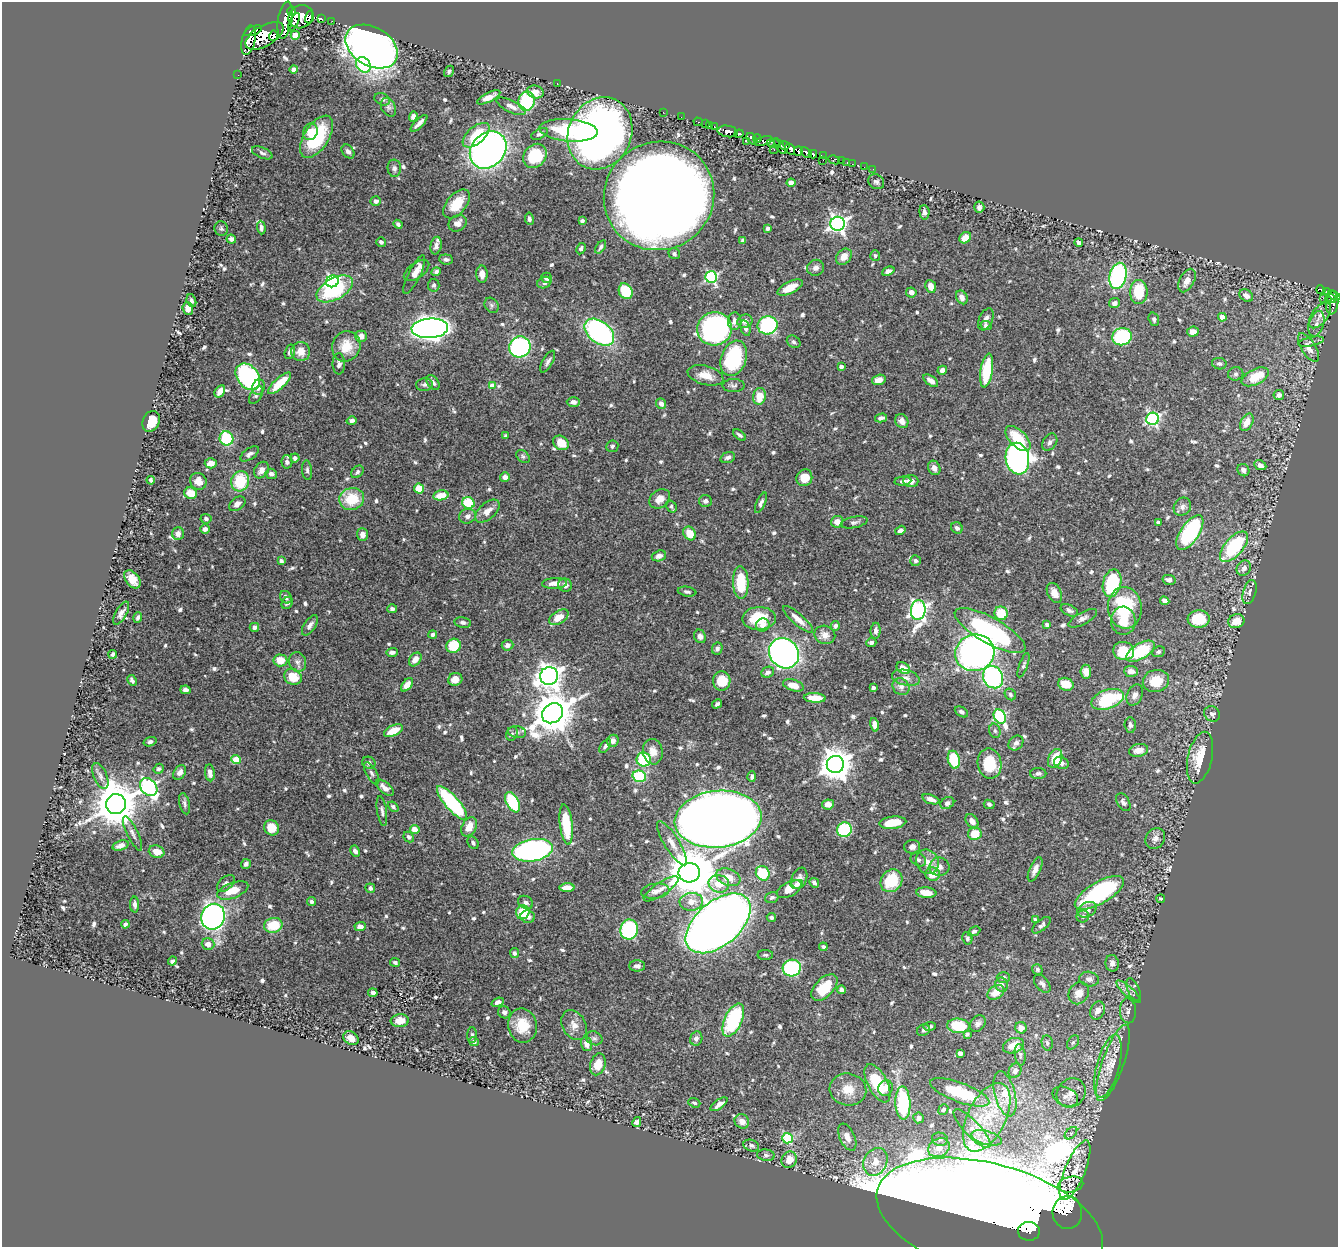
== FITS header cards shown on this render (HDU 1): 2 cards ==
NAXIS1  =                 1336
NAXIS2  =                 1245

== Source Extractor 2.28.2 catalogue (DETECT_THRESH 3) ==
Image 1336 x 1245 px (HDU 1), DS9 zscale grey, 1 PNG px = 1 image px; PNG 1340 x 1249 px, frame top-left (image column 1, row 1245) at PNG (2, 2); each listed source drawn as its Kron ellipse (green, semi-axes under 4 px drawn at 4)
Background 0.894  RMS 0.016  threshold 0.0476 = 3 sigma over >= 5 px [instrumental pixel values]
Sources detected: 739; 4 with non-positive FLUX_AUTO (blend fragments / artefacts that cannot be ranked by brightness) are neither listed nor drawn; of the other 735, the 500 brightest by FLUX_AUTO listed and drawn (235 fainter detections omitted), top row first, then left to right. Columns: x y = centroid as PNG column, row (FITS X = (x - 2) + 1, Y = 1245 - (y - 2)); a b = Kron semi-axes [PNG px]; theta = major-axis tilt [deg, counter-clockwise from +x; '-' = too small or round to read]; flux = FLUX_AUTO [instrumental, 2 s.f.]
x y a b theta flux
291 11 4 3 - 260
301 17 12 11 - 1600
309 17 6 2 73 110
321 19 3 3 - 50
285 20 19 7 80 1800
332 21 2 2 - 3
294 22 10 4 65 280
253 31 9 4 23 490
295 35 4 4 - 25
264 36 21 10 30 2100
274 36 5 3 - 190
249 40 15 6 77 1400
372 46 28 19 -30 880
363 65 8 6 -52 74
293 69 4 4 - 4.1
449 71 6 5 - 2.3
238 75 2 2 - 5.2
557 83 2 2 - 4
535 92 8 6 -16 6.7
489 97 13 4 25 7.5
382 99 8 5 -27 2.8
526 101 10 8 78 72
511 106 16 6 -26 7.3
388 107 10 7 -61 3.5
663 112 2 2 - 4.2
413 116 5 4 - 3.8
681 117 2 2 - 6.6
698 122 4 3 - 25
419 123 11 3 45 5.3
705 124 2 2 - 11
709 125 3 2 - 11
714 127 3 3 - 16
569 130 29 11 -5 64
728 131 10 5 -8 530
310 132 8 7 - 12
600 133 37 31 65 660
540 134 9 5 27 3
739 134 4 3 - 520
476 135 16 8 40 35
316 137 24 12 58 84
752 139 6 3 -52 120
757 139 4 3 - 140
747 141 3 2 - 42
764 141 9 4 16 240
773 143 6 4 -13 290
780 146 9 4 -55 220
785 146 5 2 - 78
774 149 5 3 - 100
790 149 6 3 -61 310
488 150 20 16 47 500
348 151 8 5 -51 4.1
798 151 5 3 - 240
262 153 11 5 -23 2.9
806 153 6 4 -44 500
813 154 4 3 - 270
535 156 13 10 48 41
824 156 4 2 - 29
823 160 3 2 - 5.7
834 160 6 4 -26 76
841 161 2 2 - 8.6
847 162 3 2 - 14
852 164 3 2 - 5.6
864 167 2 2 - 5.3
394 168 9 7 -86 3.8
873 169 2 2 - 3.8
876 182 8 7 - 3
791 183 4 4 - 9.1
659 196 56 53 33 2900
376 201 5 4 - 4.2
457 204 17 10 50 27
979 207 6 5 - 4
924 212 7 5 -84 3.6
529 219 6 4 -80 3
582 221 4 4 - 2.4
458 223 9 8 - 8
398 224 5 4 - 3.1
838 224 7 7 - 410
261 228 7 3 -85 2.9
768 228 4 4 - 2.8
221 229 7 6 - 2.3
965 238 6 5 - 11
231 239 5 4 - 4.5
743 241 4 4 - 2.5
381 242 5 4 - 2.9
1079 242 4 3 - 3.3
436 246 9 5 78 4.2
601 247 7 4 55 2.8
581 249 6 4 63 3.1
674 254 6 5 - 2.8
875 256 5 5 - 2.4
844 257 9 7 47 11
446 259 7 5 -6 2.7
816 268 8 8 - 4.6
417 271 14 8 36 9.9
888 271 6 4 23 5.2
436 272 5 4 - 2.6
482 274 8 6 -90 7.7
414 275 21 6 63 8.8
1118 276 13 8 75 190
711 277 6 5 - 160
546 278 5 5 - 4.8
332 281 6 6 - 160
1187 281 13 7 61 9.5
544 282 7 5 23 3.5
434 285 6 5 - 2.8
931 287 6 5 - 9
790 288 14 6 27 17
335 289 20 10 29 90
1321 290 4 3 - 66
626 291 8 6 -63 39
911 292 5 5 - 5.2
1139 292 12 9 90 37
1326 292 4 3 - 81
1246 296 7 5 -34 6.1
1334 296 6 3 -33 150
962 297 7 5 -61 6.1
1323 298 2 2 - 8.9
1331 298 6 3 -43 130
191 301 6 4 -72 3
1328 301 3 2 - 36
1114 303 6 5 - 3.5
1332 303 12 6 85 150
491 305 8 6 -54 2.5
188 308 6 5 - 9.3
1320 315 15 8 53 7.9
1222 317 4 4 - 13
986 319 12 6 66 5.6
1154 319 7 5 -73 2.7
735 321 8 7 - 6.3
745 321 8 6 23 4.2
1316 324 13 7 72 7.4
768 325 10 9 - 150
986 326 5 4 - 3.1
430 328 18 10 4 950
745 328 8 4 -76 3.6
715 329 17 16 - 270
599 332 17 10 -38 220
1193 332 6 5 - 10
361 336 6 5 - 6.2
1122 337 10 8 15 100
794 342 7 5 -35 2.6
1311 342 13 4 11 3.6
346 346 15 14 - 21
520 347 11 10 - 190
1308 348 16 7 -58 9.3
290 352 7 5 73 3.5
301 352 9 9 - 12
734 358 18 12 70 86
548 362 12 5 61 3.7
339 364 10 6 -88 4.4
1219 364 7 5 -12 2.8
841 366 4 4 - 4.8
942 370 5 4 - 5.1
987 371 17 6 81 55
1236 374 7 6 - 3
706 375 18 9 -15 15
248 377 14 10 -53 200
1255 377 15 7 26 30
879 380 7 5 17 7.9
931 381 8 4 -36 6.7
433 382 8 5 -54 3.6
279 383 15 5 43 25
424 385 8 6 3 3
492 386 4 4 - 14
734 386 11 6 0 3.2
259 387 7 6 - 6.5
220 391 7 4 57 6.7
256 395 10 5 58 3
1279 395 5 5 - 4
759 396 8 6 81 17
573 402 6 4 0 5.7
661 404 5 5 - 5.5
881 418 6 4 14 3.8
1153 419 6 6 - 210
151 421 11 8 65 21
352 421 5 4 - 3.3
902 421 7 6 - 7.8
1247 422 9 6 61 14
740 435 7 4 -37 3
506 436 4 4 - 2.3
226 438 7 6 - 52
1018 439 15 8 -45 34
1050 442 9 6 56 3.6
561 443 8 6 -40 15
612 446 6 5 - 2.5
250 454 10 5 35 3.7
523 456 8 5 -38 2.3
728 457 8 5 18 3.6
295 458 4 4 - 3.3
1017 459 16 11 -80 510
287 462 6 5 - 4.1
211 463 6 5 - 10
1260 465 6 4 -27 4.6
934 468 7 6 - 5.2
261 470 9 6 56 8
307 470 10 5 -85 2.9
1243 470 6 5 - 5.1
357 472 7 5 44 2.5
271 474 6 5 - 4.2
505 477 5 4 - 6.7
804 478 8 7 - 16
151 480 4 3 - 2.7
198 481 9 8 - 9.9
240 481 10 9 - 43
903 481 8 4 6 3.6
911 481 7 6 - 6.6
419 489 5 5 - 23
190 493 6 5 - 16
441 495 7 5 12 16
352 499 12 11 - 35
660 499 11 8 38 12
705 501 6 6 - 3.7
468 503 6 5 - 44
761 503 11 4 66 3.6
237 504 9 6 38 5.4
671 506 6 5 - 2.4
1182 507 9 8 - 4.7
487 511 14 8 42 9.6
467 516 8 7 - 5.1
206 519 5 5 - 3.1
837 522 6 6 - 9.5
854 522 13 5 12 3.9
1159 522 4 3 - 3
957 528 6 5 - 3.4
205 529 5 4 - 4.4
900 530 5 4 - 4.3
1190 532 20 9 57 130
690 533 7 6 - 19
178 534 6 6 - 5.4
362 535 6 5 - 5.7
1234 547 18 9 49 100
659 556 7 5 18 5.8
281 561 4 3 - 3.4
915 561 5 5 - 2.6
1244 568 8 7 - 4.7
132 579 10 6 -53 13
1169 580 6 5 - 3.4
741 582 16 7 -88 39
554 583 12 5 3 8.4
1112 583 14 9 76 72
565 585 7 6 - 4.8
687 592 9 5 -9 2.8
1249 592 12 6 73 4.7
1054 593 10 7 -63 9.9
286 597 7 5 -54 4
1165 601 5 4 - 6.2
287 603 6 5 - 2.4
1125 608 21 17 -83 66
392 609 5 4 - 2.7
918 610 10 7 84 410
1069 610 9 5 -24 3.3
121 613 13 5 60 5.3
1001 613 7 6 - 28
559 617 10 6 32 14
138 618 5 3 - 2.7
759 618 17 11 3 41
1083 618 16 6 29 4.5
798 619 19 5 -41 11
1199 619 11 8 3 39
1123 621 14 12 -87 21
1236 621 8 7 - 17
463 622 8 5 -12 3.7
1047 624 4 3 - 2.8
310 625 12 5 56 5.1
763 625 7 6 - 5.9
835 626 5 4 - 2.8
254 627 5 4 - 3.9
990 630 40 13 -29 160
876 631 8 5 87 4.6
433 634 4 4 - 2.9
825 635 10 9 - 7.3
700 636 7 5 -66 5.3
871 642 5 4 - 3.3
508 645 6 5 - 4.8
453 646 7 7 - 40
717 648 6 5 - 3.1
1124 651 10 9 - 29
1140 651 16 7 30 60
392 652 6 4 3 4.2
1158 652 6 5 - 2.4
784 653 16 14 -47 500
975 653 20 18 19 460
113 654 4 3 - 2.6
415 659 7 5 53 8.7
280 660 7 6 - 18
297 662 10 8 -71 5.4
1024 665 13 4 70 2.7
903 668 7 5 -31 13
1131 671 7 5 -4 7.6
768 672 6 5 - 4.5
1086 672 7 5 -84 9
549 676 9 8 - 1000
293 677 9 7 -32 24
993 677 11 10 - 170
906 678 14 7 -14 7.1
455 679 7 6 - 9.4
132 680 6 3 -62 2.5
722 681 9 8 - 24
1156 681 13 11 13 23
1066 684 8 6 -20 19
407 685 8 4 51 8.7
793 685 10 5 -17 13
901 687 9 8 - 5.4
873 688 4 3 - 3.8
186 690 5 4 - 3.9
1010 694 6 5 - 2.5
1135 695 11 7 65 5.7
815 698 11 5 -4 16
1108 699 17 9 20 70
717 704 5 4 - 2.6
961 712 7 4 -31 3.2
552 713 11 9 39 3600
1212 714 8 7 - 4.5
1000 716 7 5 -60 140
875 725 7 4 -76 8.2
1130 725 7 5 -86 3.9
393 731 10 5 26 19
995 731 7 5 -74 2.6
517 732 9 6 -9 3.3
512 734 7 5 67 2.5
613 741 6 5 - 5.1
150 742 6 4 19 3
1016 743 8 6 47 4.7
605 746 8 4 54 3
1138 750 10 6 10 12
653 752 13 10 -81 10
1200 758 26 12 77 30
644 759 7 7 - 58
1055 759 10 6 66 29
236 760 5 4 - 25
954 760 9 6 -75 49
369 763 6 6 - 4.4
990 763 15 12 -80 42
1061 763 7 6 - 4.9
835 764 8 8 - 2000
159 769 5 4 - 2.3
180 772 8 5 54 5.1
210 773 8 5 -83 5.7
372 773 12 5 -60 3.2
1038 773 8 5 1 3.6
100 776 13 6 -67 5.3
639 776 7 5 -16 49
752 777 5 4 - 2.7
149 787 10 7 -50 280
385 788 11 5 -41 7.4
931 799 9 4 -19 6.2
512 802 11 6 -62 66
1123 802 9 6 -58 3.6
452 803 21 7 -49 120
947 803 7 5 31 3.6
116 804 10 10 - 4400
184 804 11 5 -77 3.1
828 804 6 5 - 10
989 804 5 4 - 2.6
393 807 6 4 -42 2.8
382 811 15 5 -81 3.9
718 819 43 28 6 3100
972 821 8 5 -50 7
893 823 13 6 6 25
566 824 20 6 -83 48
469 827 10 7 62 15
272 828 8 7 - 22
415 830 5 4 - 13
844 830 7 7 - 75
133 833 19 5 -64 5.4
975 834 7 6 - 20
409 837 6 4 -46 2.9
1155 839 11 9 56 6.5
473 843 7 5 -54 2.7
672 843 25 7 -58 11
120 845 8 5 19 6.1
912 847 8 7 - 5.3
533 850 20 11 10 310
355 851 6 4 -61 4.4
157 852 8 6 -19 11
918 860 8 6 -31 3.5
927 862 13 11 -60 11
246 864 5 4 - 4
939 867 10 9 - 6.6
1035 869 13 5 66 7.4
689 873 10 9 - 5700
763 873 7 6 - 48
933 874 7 7 - 15
728 877 12 8 -21 17
799 878 11 7 67 6.1
891 881 12 10 52 46
226 883 10 6 41 4.1
814 883 5 4 - 3.2
719 884 10 8 -15 17
797 884 6 4 11 4.7
370 888 5 4 - 3.1
567 888 7 4 0 12
661 889 20 6 33 7.9
789 889 13 7 29 17
233 890 16 7 21 21
655 891 14 7 8 6.6
926 893 10 5 -6 14
1099 893 27 11 30 130
772 898 7 5 20 3
1161 899 4 4 - 2.5
312 902 5 4 - 3.1
526 902 8 6 -29 3.7
691 902 11 9 4 12
135 904 8 4 -89 3.8
1087 910 10 7 25 7.3
523 912 7 6 - 33
1083 916 6 6 - 3.3
213 917 13 11 68 430
528 917 7 6 - 4.7
771 917 4 4 - 3
1035 919 4 3 - 2.4
718 923 38 22 40 1900
125 924 4 3 - 2.7
273 925 9 7 13 28
1041 925 11 5 40 3.3
360 927 5 4 - 6.7
629 929 10 8 80 160
974 931 7 4 25 2.5
967 938 6 5 - 2.5
208 944 6 6 - 7.9
823 947 4 3 - 2.4
514 953 5 4 - 2.7
765 955 8 5 0 2.3
172 961 4 3 - 2.4
395 962 5 4 - 2.3
1112 963 8 6 -86 4.6
637 966 8 5 1 3.9
792 968 9 8 - 120
1037 969 6 5 - 2.4
1003 977 6 5 - 2.9
1089 979 10 7 -11 5.5
1042 984 10 6 -51 4.2
1002 985 7 6 - 5.3
824 988 16 9 45 38
842 990 4 4 - 5.6
1133 990 12 6 -66 4
996 992 9 6 34 13
1128 992 16 5 -42 6.2
373 993 5 4 - 3
1079 993 12 9 58 12
498 1002 6 4 21 3.8
1098 1010 9 7 66 8.2
1128 1011 12 8 -87 5.1
504 1012 6 6 - 2.7
733 1020 18 8 65 97
400 1021 9 6 4 15
978 1024 9 7 51 4
522 1025 17 14 -79 27
574 1025 16 11 -58 9.5
930 1026 6 4 6 2.5
958 1026 11 7 -5 37
1021 1028 6 5 - 8.2
924 1030 7 5 37 2.9
967 1034 4 3 - 2.3
472 1035 7 5 89 2.6
351 1038 8 6 -37 9.4
594 1038 8 6 -22 3.3
696 1038 7 6 - 4.4
474 1042 5 4 - 3.9
1073 1042 8 5 54 2.4
1047 1043 8 5 -80 3
586 1044 7 5 -72 6.7
1013 1046 11 7 21 13
960 1053 4 4 - 4.1
1020 1055 11 5 -83 3.3
1113 1063 40 11 71 23
598 1064 11 7 74 15
1108 1066 32 11 75 25
1015 1071 7 6 - 4.7
877 1083 21 9 -63 50
886 1088 8 7 - 5.7
848 1089 18 16 -13 21
960 1092 31 9 -20 49
1071 1093 15 13 46 14
1005 1094 23 10 -76 17
1065 1096 13 9 -25 7.7
694 1103 6 4 -20 2.3
903 1103 17 7 -88 100
719 1104 10 4 35 5.7
943 1110 5 4 - 3.1
987 1117 37 19 64 59
918 1118 5 5 - 5.1
742 1121 8 6 -43 8.5
637 1122 5 4 - 4.4
972 1128 25 8 -46 14
1071 1133 7 4 45 2.7
847 1137 14 7 -66 9.9
787 1138 5 5 - 85
987 1138 15 7 -15 9.2
940 1139 8 6 -12 3.6
751 1146 8 5 -19 2.8
939 1148 11 9 28 14
766 1155 9 5 -7 2.5
789 1160 8 7 - 14
875 1162 14 11 63 18
1075 1170 32 10 67 21
1071 1184 13 8 11 3
1067 1212 16 15 - 170
990 1220 116 56 -15 16000
1029 1231 11 9 -3 3100
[235 fainter detections neither listed nor drawn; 4 non-positive-flux detections neither listed nor drawn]